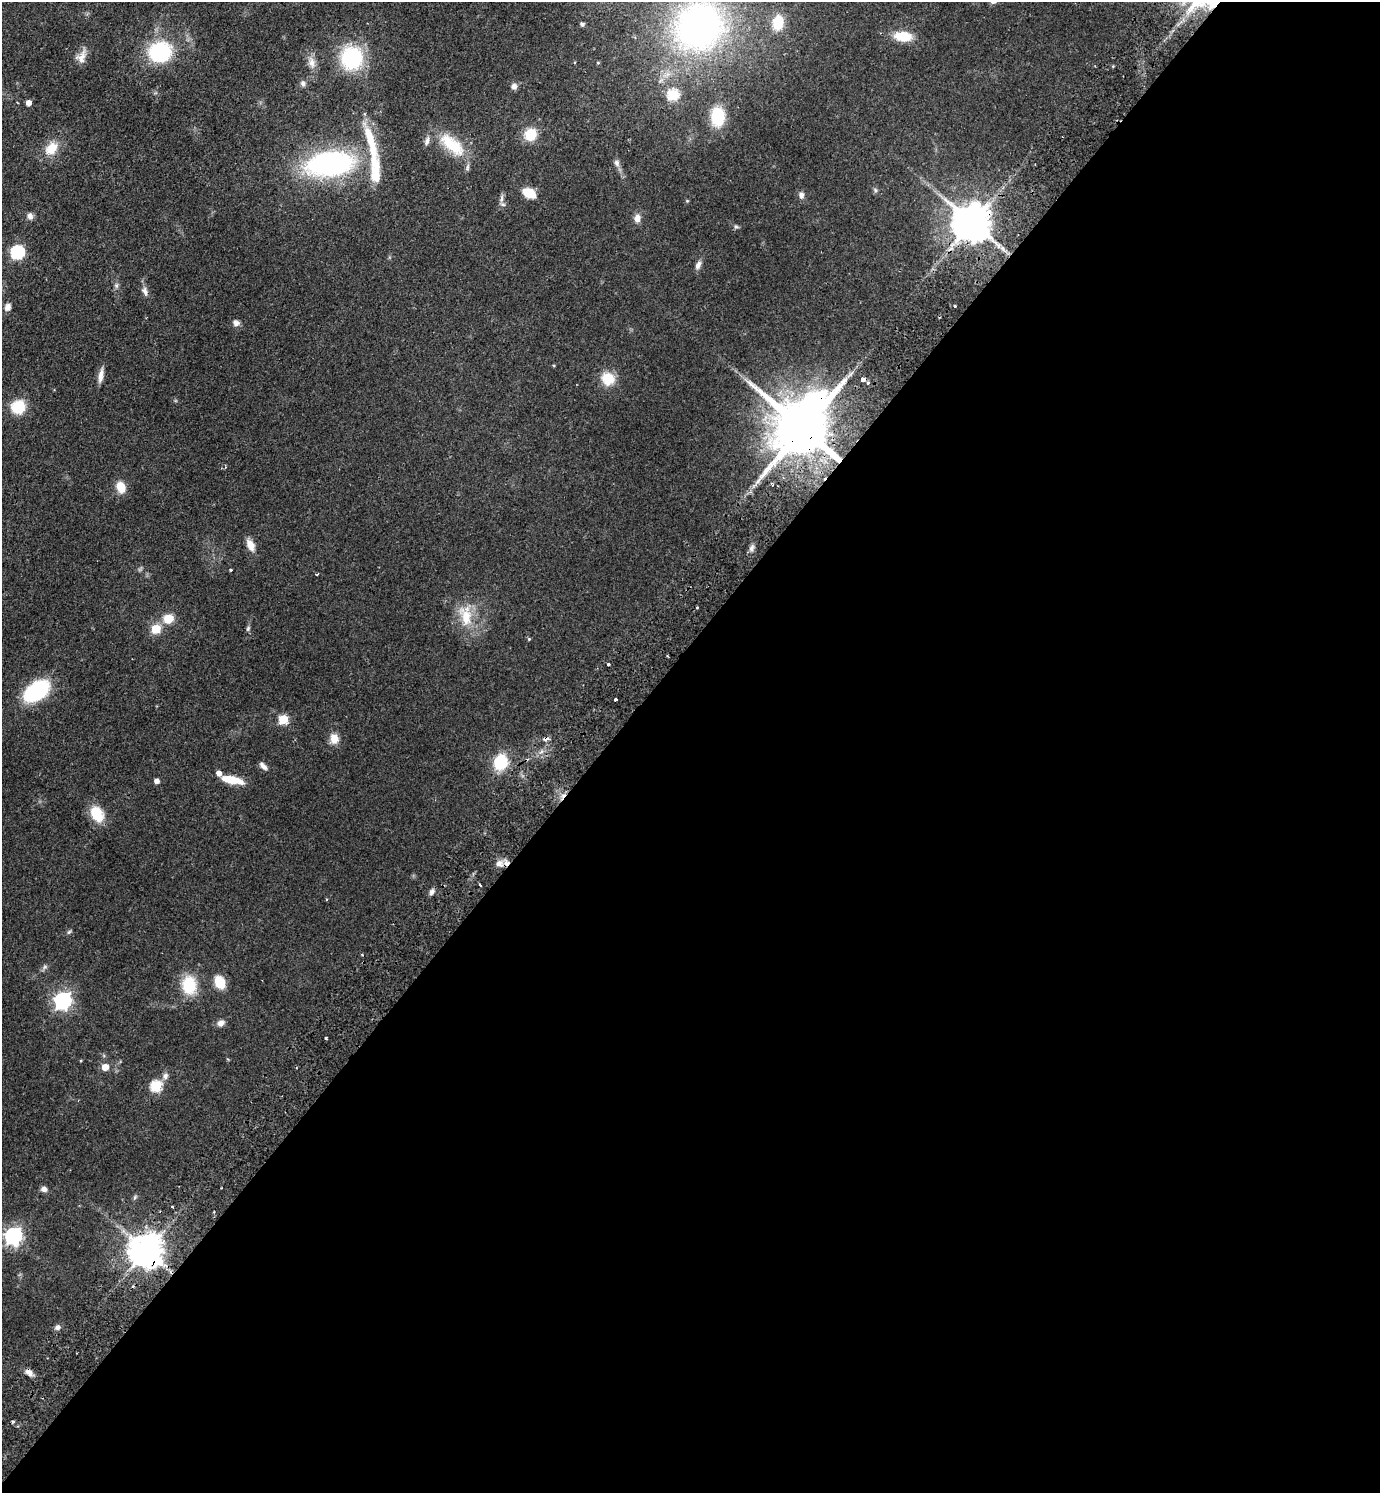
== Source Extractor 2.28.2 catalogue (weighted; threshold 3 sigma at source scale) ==
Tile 12 of 4 x 4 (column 4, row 3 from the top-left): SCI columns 4479-5856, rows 1533-3023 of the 6059 x 6046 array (HDU 1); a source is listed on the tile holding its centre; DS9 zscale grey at full resolution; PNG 1382 x 1495 px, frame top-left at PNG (2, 2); no overlay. Shown black and unused: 56% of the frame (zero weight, under 2 of 3 exposures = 3% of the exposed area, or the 3 px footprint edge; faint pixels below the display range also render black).
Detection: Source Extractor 2.28.2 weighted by HDU 2 'WHT'; one run over the whole footprint, this tile lists its part. Background 0.0488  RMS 0.0049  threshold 0.0222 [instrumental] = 3 sigma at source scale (4.5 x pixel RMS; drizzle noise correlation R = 1.50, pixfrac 1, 0.05/0.05 arcsec/px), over >= 5 px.
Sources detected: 91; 5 cosmic-ray / hot-pixel residue — not listed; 2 inside a brighter listed object's ellipse — not listed separately; the other 84 listed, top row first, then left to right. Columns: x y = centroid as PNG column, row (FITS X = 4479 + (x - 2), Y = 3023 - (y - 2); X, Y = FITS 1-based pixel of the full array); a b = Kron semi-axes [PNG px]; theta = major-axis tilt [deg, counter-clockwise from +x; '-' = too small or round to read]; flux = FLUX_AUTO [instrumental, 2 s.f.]
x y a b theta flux
778 23 14 10 83 14
582 24 5 4 - 1.3
699 26 43 39 46 210
903 36 19 10 -4 11
160 52 22 19 13 38
81 57 18 11 64 4.2
351 58 16 15 - 54
312 62 17 9 -77 4.2
598 63 4 4 - 0.52
303 83 8 7 - 1.6
514 86 8 7 - 1.8
673 95 6 6 - 37
29 103 4 4 - 3.4
718 117 17 12 -89 22
530 134 14 12 53 11
427 141 12 6 80 1.9
452 145 40 16 -41 19
51 148 19 14 47 9
617 163 10 7 -73 1.8
330 164 35 18 7 130
375 172 51 13 -85 16
875 190 6 4 -72 0.78
529 193 13 8 -22 11
801 195 9 7 -86 1.9
687 201 5 3 - 0.45
30 216 9 7 -69 2.1
637 218 10 8 80 3
972 223 11 10 - 1500
736 227 6 4 -1 0.83
17 252 6 6 - 73
698 265 11 6 65 2.2
116 286 9 4 90 1.2
145 291 14 7 -68 2.3
955 306 3 3 - 1
8 307 10 8 67 2.2
236 323 8 7 - 1.9
101 376 18 6 80 3.4
608 379 16 15 - 9.5
863 379 4 3 - 6.7
868 383 3 3 - 1.6
18 407 12 11 - 16
803 429 19 17 -83 4300
121 487 11 8 -70 8
250 545 14 8 -65 4.7
752 548 9 6 62 1.8
230 570 3 3 - 0.88
317 574 3 3 - 0.56
697 608 4 2 - 0.41
466 617 30 17 -71 15
168 619 11 10 - 7.1
248 628 7 5 64 0.85
156 629 5 5 - 21
529 639 5 4 - 0.54
667 656 2 2 - 0.51
608 664 3 3 - 1.7
37 691 22 13 35 50
616 699 3 3 - 1.5
283 719 5 5 - 23
334 738 12 10 -85 5
500 762 15 13 56 19
263 766 11 5 -43 2.1
232 780 22 7 -12 12
157 781 5 4 - 2.4
97 814 16 12 -60 14
499 864 11 8 -3 3.3
480 885 3 2 - 1.1
432 892 8 6 57 1.7
69 932 7 5 44 0.82
45 967 7 6 - 1.2
219 982 11 8 -66 12
189 985 21 16 -86 17
63 1001 7 7 - 180
221 1023 9 7 36 2.5
326 1038 3 3 - 0.76
105 1067 5 5 - 7.1
165 1076 10 7 81 1.9
156 1086 6 5 - 38
44 1189 7 6 - 2
135 1197 6 5 - 0.84
172 1207 3 2 - 0.82
13 1236 7 7 - 180
146 1251 9 9 - 1100
57 1327 7 6 - 1.7
29 1372 11 7 -43 2.7
Overlapping masked pixels (flux is a lower limit): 4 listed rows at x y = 972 223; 803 429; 500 762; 146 1251
Isophote crosses this tile's border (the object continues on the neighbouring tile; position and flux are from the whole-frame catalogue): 1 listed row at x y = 699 26